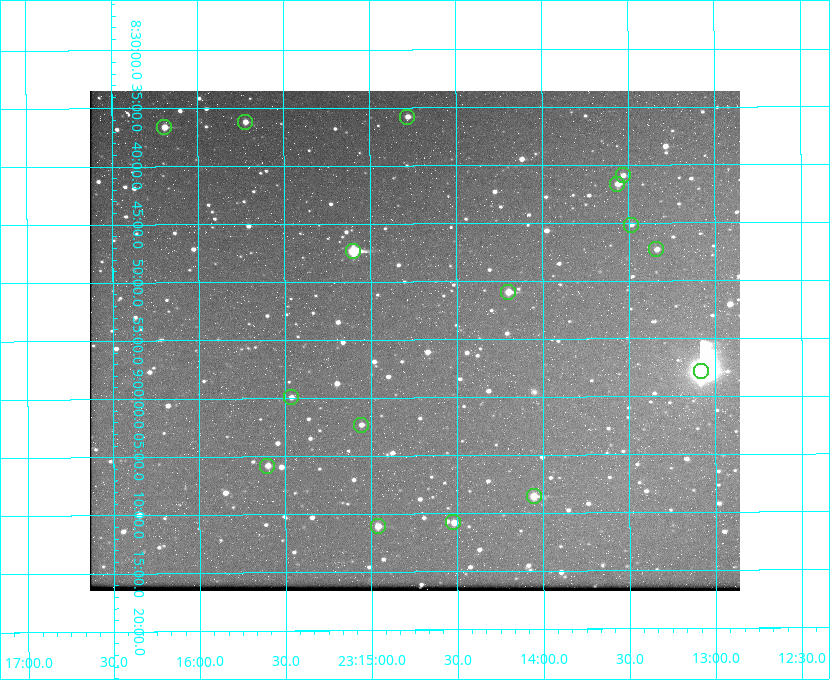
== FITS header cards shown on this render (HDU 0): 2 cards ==
NAXIS1  =                  650 / Width of table row in bytes
NAXIS2  =                  500 / Number of rows in table

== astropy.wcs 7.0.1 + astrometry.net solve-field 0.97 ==
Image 650 x 500 px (HDU 0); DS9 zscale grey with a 90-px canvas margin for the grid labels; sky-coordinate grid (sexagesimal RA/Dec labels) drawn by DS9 from the SOLVED WCS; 16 Tycho-2 reference stars matched to detected sources circled (green)
Header WCS: none
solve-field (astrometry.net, Tycho-2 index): SOLVED blind (the file carries no WCS)
Solved WCS: RA---TAN-SIP/DEC--TAN-SIP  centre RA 23:14:45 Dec +08:55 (348.69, +8.92 deg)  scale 5.17 arcsec/px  FOV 56.0' x 43.1'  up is -180 deg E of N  parity flipped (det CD > 0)
(file carries no celestial WCS; the grid is the blind solution)
Tycho-2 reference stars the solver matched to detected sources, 16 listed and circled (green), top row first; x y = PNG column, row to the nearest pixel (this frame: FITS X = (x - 90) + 1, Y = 500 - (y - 91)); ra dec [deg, ICRS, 3 dp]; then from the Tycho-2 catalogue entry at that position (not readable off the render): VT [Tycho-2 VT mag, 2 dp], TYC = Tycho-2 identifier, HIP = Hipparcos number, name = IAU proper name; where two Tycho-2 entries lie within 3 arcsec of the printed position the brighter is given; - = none
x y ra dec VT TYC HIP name
407 117 348.695 +8.597 11.30 1161-1571-1 - -
245 122 348.931 +8.603 11.18 1161-1110-1 - -
164 127 349.048 +8.610 11.72 1161-1223-1 - -
623 175 348.383 +8.682 11.92 1161-890-1 - -
617 184 348.391 +8.694 11.47 1161-728-1 - -
631 225 348.371 +8.753 12.36 1161-1249-1 - -
656 249 348.335 +8.788 11.88 1161-938-1 - -
353 251 348.775 +8.789 8.97 1161-884-1 114784 -
508 292 348.550 +8.849 10.80 1161-574-1 - -
701 371 348.271 +8.963 6.92 1161-1161-1 114608 -
291 397 348.866 +8.999 11.82 1161-694-1 - -
361 425 348.765 +9.039 11.87 1161-1547-1 - -
267 466 348.901 +9.097 11.97 1161-534-1 - -
534 496 348.514 +9.143 10.38 1161-1071-1 - -
453 522 348.631 +9.180 11.26 1161-1559-1 - -
378 526 348.741 +9.184 11.62 1161-452-1 - -